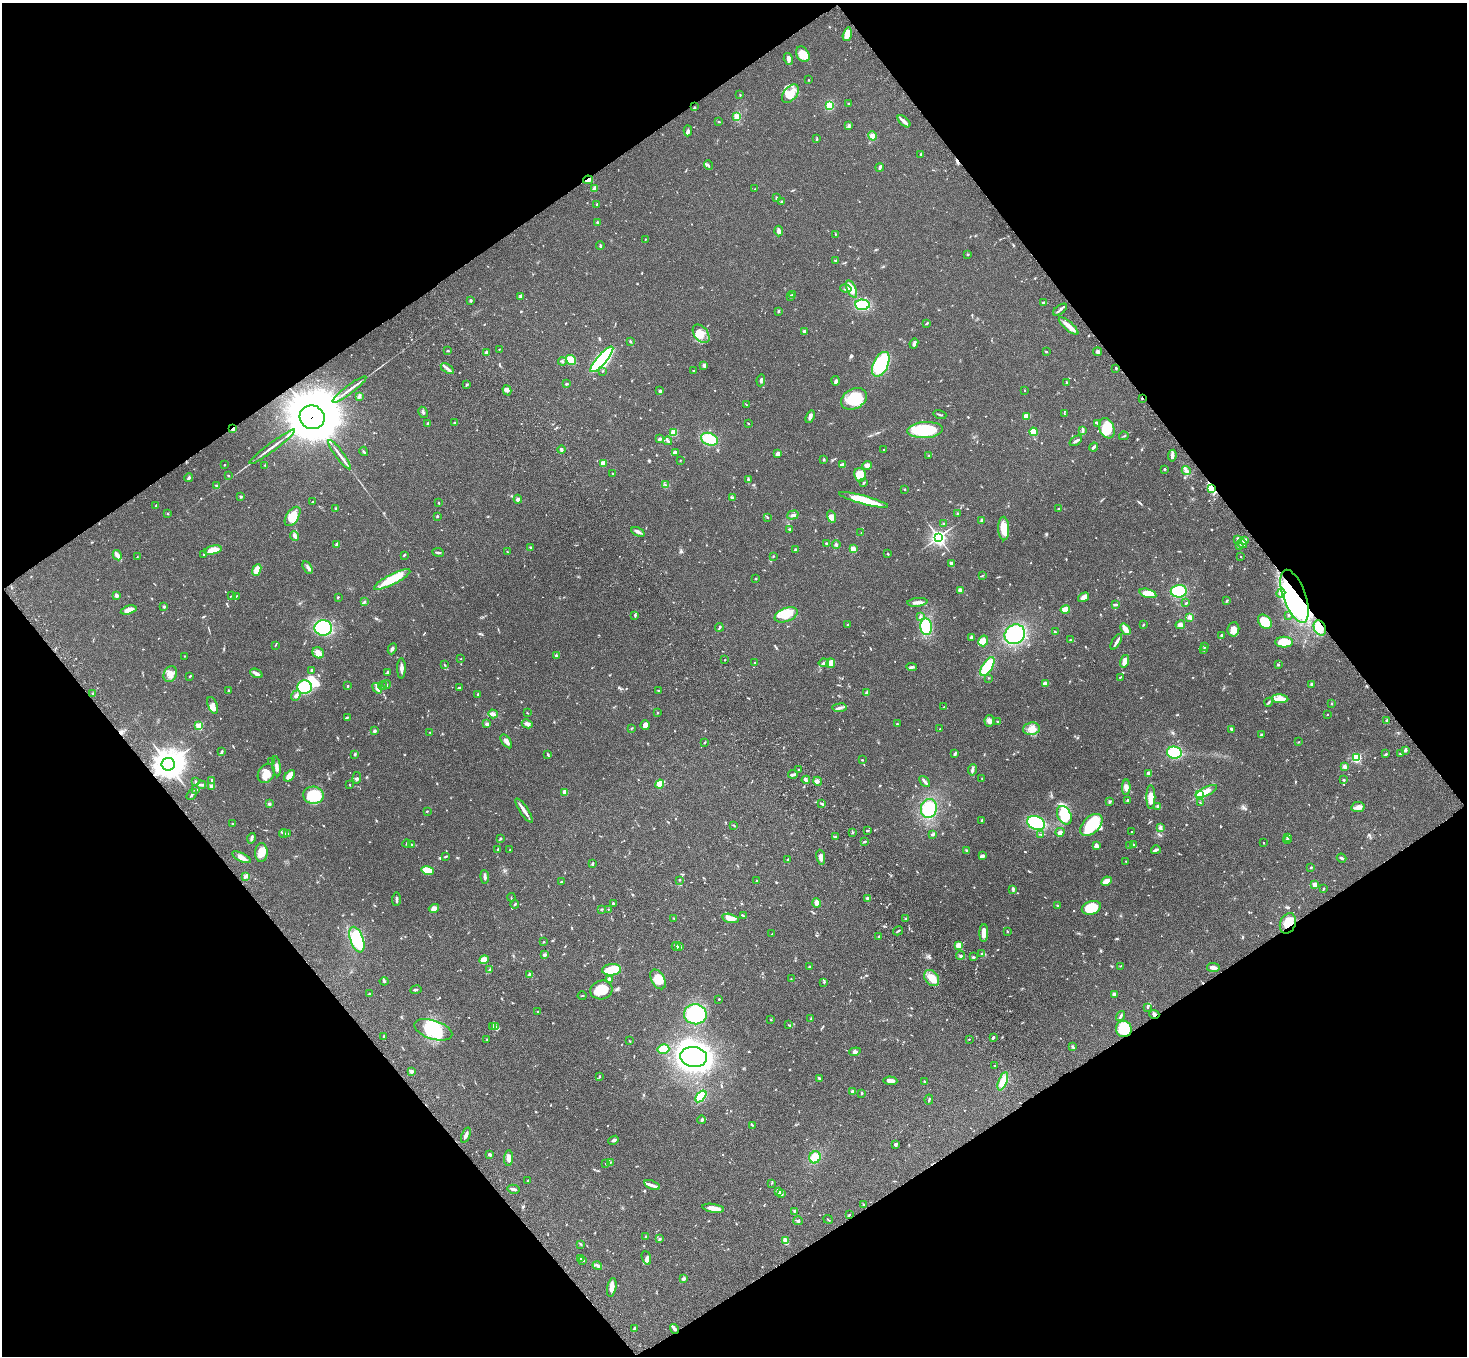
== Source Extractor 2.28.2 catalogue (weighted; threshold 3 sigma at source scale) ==
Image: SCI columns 108-5964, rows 377-5790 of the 6068 x 6028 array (HDU 1 of 3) = the unmasked area's bounding box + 8 px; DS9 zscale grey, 4 x 4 block average (1 PNG px = mean of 4 x 4 image px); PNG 1469 x 1358 px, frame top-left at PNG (2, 3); each listed source drawn as its Kron ellipse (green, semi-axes under 4 px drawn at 4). Shown black and unused: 49% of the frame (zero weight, under 3 of 4 exposures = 6% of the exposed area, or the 3 px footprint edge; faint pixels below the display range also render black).
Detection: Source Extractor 2.28.2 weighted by HDU 2 'WHT'. Background 0.0472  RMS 0.0054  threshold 0.0241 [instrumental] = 3 sigma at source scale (4.5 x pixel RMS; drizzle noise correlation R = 1.50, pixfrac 1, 0.05/0.05 arcsec/px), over >= 5 px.
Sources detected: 912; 2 too faint to see at this stretch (4 x 4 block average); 9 inside a brighter object's white glare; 6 cosmic-ray / hot-pixel residue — neither listed nor drawn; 26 coinciding with a brighter row at this scale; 47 inside a brighter listed object's ellipse — not listed separately; of the other 822, all 500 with FLUX_AUTO >= 1.77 (the completeness limit of this list) listed and drawn (322 fainter detections not listed), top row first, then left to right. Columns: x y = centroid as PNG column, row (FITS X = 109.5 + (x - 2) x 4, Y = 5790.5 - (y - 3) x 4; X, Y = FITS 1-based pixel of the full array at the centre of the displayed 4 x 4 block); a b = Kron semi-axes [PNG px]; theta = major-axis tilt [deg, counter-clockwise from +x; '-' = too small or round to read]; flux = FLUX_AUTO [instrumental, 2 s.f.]
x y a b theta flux
847 34 7 3 75 40
803 54 8 6 -58 42
788 59 6 3 -74 11
809 80 2 2 - 2.6
790 94 10 6 50 44
740 95 2 2 - 2
849 104 2 2 - 2.5
830 105 4 3 - 50
694 107 2 2 - 1.8
737 116 2 2 - 110
904 121 8 3 -42 16
719 122 3 2 - 2.2
849 126 3 3 - 4
688 131 5 3 - 8.1
872 136 4 4 - 16
817 138 4 2 - 1.8
921 154 2 2 - 5.4
708 165 5 2 - 4.2
880 167 4 2 - 6.9
588 180 5 3 - 8.5
595 188 4 2 - 16
755 189 3 2 - 2.4
776 198 3 2 - 4.6
781 202 2 2 - 3.3
597 205 2 2 - 1.9
597 222 2 2 - 3.4
779 231 5 3 - 9.5
835 234 2 2 - 1.9
645 239 2 2 - 1.9
600 245 4 2 - 3.6
968 254 2 2 - 2.1
836 261 3 2 - 3.6
846 288 6 2 -13 5.5
851 289 9 4 -66 36
793 294 4 2 - 2.2
521 296 3 3 - 11
791 296 3 2 - 6.5
470 301 3 2 - 3.9
1044 302 3 3 - 3.6
862 305 7 5 -3 97
1060 310 8 2 37 7.3
778 311 3 2 - 2.8
927 323 4 2 - 2.3
1069 326 12 3 -41 31
804 331 2 2 - 23
701 334 10 6 -52 32
630 341 3 2 - 2.1
914 343 5 4 - 8.7
499 349 2 2 - 2.2
448 351 3 2 - 4.8
486 352 4 2 - 4.2
1046 352 3 2 - 2.4
1097 352 4 3 - 6.6
602 359 16 5 49 420
571 360 5 4 - 64
562 361 4 3 - 5
881 364 13 7 65 240
704 365 3 3 - 8.7
1116 368 2 2 - 4.1
447 369 7 3 -33 9.5
602 371 3 2 - 2
694 371 3 2 - 1.9
761 380 6 2 83 8.3
836 381 5 3 - 6.6
1066 382 3 2 - 2.1
566 384 4 2 - 4.2
466 385 3 2 - 2.7
349 390 21 2 37 22
507 390 5 3 - 7
1024 390 2 2 - 3
660 391 2 2 - 19
359 396 4 2 - 4.7
1142 398 2 2 - 3.3
854 399 14 10 27 110
747 405 3 2 - 2.1
423 412 6 2 -61 4.5
1064 414 3 2 - 2
940 415 6 2 -16 4.5
1026 416 4 3 - 27
312 417 12 11 - 20000
810 417 6 3 70 9.9
455 423 3 2 - 3.5
1098 423 4 3 - 5.6
428 424 3 3 - 5.8
748 424 3 2 - 2
233 428 2 2 - 46
1107 428 10 7 -68 49
925 430 18 8 3 160
1083 431 4 2 - 4
1034 432 4 4 - 40
674 433 4 4 - 23
1124 436 4 2 - 2.3
660 439 2 2 - 12
709 439 9 6 -22 77
668 441 4 2 - 6.1
1076 441 7 2 35 7.3
272 447 28 2 37 22
1094 447 5 2 - 8
561 450 4 2 - 4.8
883 450 2 2 - 7.1
364 451 5 2 - 3.5
675 452 3 3 - 5.7
778 454 3 3 - 15
340 455 18 2 -53 17
929 455 2 2 - 1.8
1172 456 6 3 81 12
824 459 3 2 - 3.8
680 460 3 2 - 1.8
603 463 2 2 - 84
224 465 2 2 - 2.2
265 465 2 2 - 2.1
842 465 4 2 - 14
867 465 5 4 - 8.1
1164 469 3 2 - 4.2
1186 471 5 3 - 9.2
613 473 2 2 - 2.2
228 475 2 2 - 2.5
860 475 7 6 - 43
189 478 4 2 - 6.8
748 480 4 2 - 4.9
864 483 3 2 - 3.1
665 485 4 2 - 3.1
217 486 4 2 - 3
1211 488 4 3 - 10
905 489 2 2 - 2.4
241 497 2 2 - 14
732 498 4 3 - 4.7
518 499 4 4 - 7.3
863 500 25 4 -15 100
312 502 3 2 - 2.3
438 503 3 2 - 1.8
156 505 3 2 - 1.8
335 508 2 2 - 2.9
1059 509 2 2 - 2.1
167 513 2 2 - 2
958 513 2 2 - 2.6
793 515 6 2 17 7.4
293 516 11 6 56 53
437 516 2 2 - 3.8
768 517 2 2 - 1.9
831 517 6 4 -71 23
981 520 3 2 - 8.3
943 523 2 2 - 1.8
1004 528 12 5 -89 51
790 529 3 2 - 3.3
638 532 7 3 -26 9.4
861 533 2 2 - 1.8
295 536 5 3 - 7.5
938 537 3 3 - 1100
1238 539 3 2 - 7.3
1245 540 3 2 - 4.5
826 543 3 2 - 2.8
1242 543 5 3 - 7.4
337 544 4 2 - 6.7
836 544 4 2 - 4.8
1239 546 3 2 - 3.5
531 548 3 2 - 4.3
796 549 3 2 - 4.8
853 549 2 2 - 120
213 550 9 4 12 45
438 552 6 2 -8 4.4
507 552 2 2 - 2
204 554 3 2 - 3.3
888 554 3 2 - 2.8
117 555 5 3 - 18
404 555 3 2 - 2.5
773 556 3 2 - 1.8
1241 556 2 2 - 2.3
137 557 3 2 - 2
951 564 4 3 - 11
307 567 7 3 -59 8.4
257 570 6 4 66 25
982 575 3 2 - 2.1
392 579 20 5 27 95
755 579 2 2 - 2.4
960 590 4 2 - 13
1179 591 8 6 1 130
1148 593 9 4 -15 37
1281 593 5 3 - 8.7
116 595 4 3 - 5.5
232 596 2 2 - 2.5
236 596 3 2 - 2.5
1295 596 28 11 -70 210
338 597 3 2 - 2.3
1084 597 6 4 34 18
1227 601 3 2 - 3.7
364 602 3 2 - 2.8
917 602 10 3 6 15
1186 603 3 2 - 3.5
1116 604 3 2 - 4.4
164 607 2 2 - 14
1065 609 5 3 - 26
129 610 8 3 15 35
635 615 2 2 - 2.4
786 615 12 6 22 61
1288 615 2 2 - 2.1
920 617 3 3 - 4.7
1190 617 4 3 - 5.8
1265 622 8 6 -46 92
1144 624 3 2 - 2.4
847 625 2 2 - 6.3
1180 625 5 4 - 8.8
719 627 4 2 - 3.5
926 627 8 6 -83 110
323 628 8 8 - 190
1320 628 8 5 -64 31
1125 629 6 3 -51 30
1233 629 7 6 - 19
1055 632 2 2 - 4.1
1015 634 10 9 - 180
1222 635 2 2 - 7.3
972 637 3 2 - 10
1070 640 2 2 - 7.1
983 641 5 5 - 24
1116 642 9 3 60 9.6
1284 642 9 5 1 65
275 645 2 2 - 2
1204 646 2 2 - 3
392 649 6 3 63 6.8
1204 649 3 2 - 4.2
318 653 6 5 - 24
556 655 2 2 - 4.2
184 656 2 2 - 2.4
461 659 2 2 - 1.8
724 660 2 2 - 2.2
1124 661 6 3 75 35
755 663 2 2 - 2.8
824 663 5 3 - 6.8
831 663 5 3 - 29
445 665 4 2 - 2.4
1278 665 3 2 - 3.6
912 667 5 3 - 6
987 667 11 5 57 98
401 668 10 3 89 14
311 670 2 2 - 4.5
388 672 4 2 - 3.8
256 673 7 2 -26 13
170 674 8 6 66 28
190 676 3 2 - 3.2
1120 677 3 2 - 2.2
989 678 2 2 - 1.9
1045 683 3 2 - 32
386 684 4 2 - 3.5
1312 684 3 3 - 4.9
348 686 2 2 - 8
382 686 4 2 - 4.5
305 687 7 7 - 180
460 687 3 2 - 3.2
377 688 6 4 -54 8.8
658 690 2 2 - 2
228 691 3 2 - 2.3
92 693 2 2 - 5.4
867 693 4 2 - 13
478 694 3 2 - 4.6
296 696 5 3 - 10
1280 699 8 4 -4 31
1269 702 4 2 - 3.7
1332 704 2 2 - 2.5
213 705 9 4 -68 15
944 707 4 2 - 3.1
840 708 7 3 6 7.9
658 712 2 2 - 2
527 713 2 2 - 2
493 714 5 3 - 9.4
1327 714 2 2 - 3.2
347 718 3 2 - 2.7
1387 720 3 2 - 3.7
989 721 6 5 - 15
997 722 2 2 - 1.9
487 724 2 2 - 17
527 724 5 3 - 11
897 724 2 2 - 1.9
645 725 5 4 - 15
199 726 2 2 - 130
632 728 3 2 - 2
940 729 2 2 - 2.5
1031 729 8 6 7 23
1232 729 3 2 - 11
374 731 4 2 - 4.3
430 732 2 2 - 1.8
1261 735 2 2 - 4.5
506 741 8 3 -55 14
705 742 3 2 - 1.8
1298 742 2 2 - 1.8
1405 750 4 2 - 5.4
222 752 3 2 - 2.9
1174 753 7 6 - 190
355 754 3 2 - 4.3
955 754 4 2 - 5.5
1386 754 3 2 - 2.5
1400 754 3 2 - 2.1
548 755 4 2 - 3.8
1356 758 2 2 - 340
862 760 2 2 - 2.3
272 761 4 2 - 4.8
168 764 6 6 - 3800
276 766 10 2 -81 17
1345 767 4 4 - 8.6
798 769 2 2 - 1.9
972 770 6 2 81 9.8
1148 773 3 2 - 9.1
266 774 10 8 60 40
793 774 5 2 - 8.1
290 776 7 3 49 40
357 778 6 3 86 5.5
982 779 2 2 - 2.6
212 780 2 2 - 3.6
806 780 4 3 - 6.5
1344 780 3 2 - 3.6
195 781 2 2 - 2
818 781 4 3 - 6.2
925 782 6 2 -49 6.9
660 784 5 4 - 59
202 785 4 2 - 6.6
350 785 2 2 - 2.4
212 786 3 2 - 17
1126 787 8 4 88 13
196 789 2 2 - 2.3
1206 791 11 4 27 31
565 792 2 2 - 69
1200 794 2 2 - 440
192 795 6 2 53 5.9
313 795 10 8 -6 110
1151 797 12 4 90 32
1128 800 3 3 - 4.3
1109 802 4 2 - 3.7
1200 803 3 2 - 2.2
269 804 2 2 - 5.9
822 804 4 2 - 3.7
1158 806 3 3 - 4.7
1358 807 7 5 10 14
929 808 9 8 - 100
427 811 2 2 - 2.6
524 811 14 2 -56 21
1064 815 10 6 -63 84
982 820 2 2 - 8.6
1036 823 9 6 -23 250
232 824 2 2 - 4.4
733 825 3 2 - 2.5
1091 825 13 8 46 210
1160 827 3 2 - 8
867 830 3 2 - 3.3
852 832 3 2 - 3.8
1060 832 4 3 - 13
1132 832 2 2 - 2.2
287 833 2 2 - 3.3
283 834 4 3 - 6.2
1040 834 4 2 - 2.6
933 835 4 2 - 3.5
836 836 3 2 - 4.2
1287 837 3 2 - 2.7
251 838 5 2 - 6.8
500 838 2 2 - 5.9
1287 840 4 2 - 3.7
865 842 3 2 - 3.1
1263 843 2 2 - 2.8
407 844 4 2 - 2.5
412 844 3 2 - 2.3
1133 845 4 2 - 5.7
1096 846 4 3 - 9.8
1129 846 2 2 - 2.2
498 849 4 2 - 4.8
510 850 2 2 - 1.9
1156 850 5 2 - 10
966 851 2 2 - 2.4
261 853 9 6 87 30
446 856 4 2 - 3.3
982 856 4 3 - 10
242 857 10 3 -26 22
821 857 7 4 -79 13
1342 858 5 2 - 5.3
787 860 3 2 - 1.8
1126 862 3 2 - 2.2
592 864 4 2 - 3.7
1311 868 2 2 - 3.2
428 871 6 4 -16 57
246 876 3 2 - 4.7
485 877 7 2 -85 9
679 880 2 2 - 1.9
756 881 2 2 - 2
1107 881 5 3 - 34
561 882 3 2 - 1.9
1315 885 2 2 - 22
1013 889 4 2 - 3.8
1323 889 3 2 - 2.7
511 897 4 2 - 1.9
868 898 3 3 - 6.7
396 899 7 2 88 5.9
817 903 4 3 - 22
515 904 4 2 - 2.7
613 904 2 2 - 6.2
1057 906 3 2 - 2.3
434 908 5 3 - 17
1091 908 10 6 18 77
601 909 3 2 - 2
608 909 2 2 - 1.8
743 915 3 2 - 2
674 918 3 2 - 2.7
730 918 8 4 -13 29
906 919 3 2 - 5.7
1288 923 10 7 67 51
898 931 5 2 - 3.7
1007 931 3 2 - 2
984 933 9 4 89 31
772 934 2 2 - 2.3
879 936 2 2 - 2.3
357 940 13 6 -71 170
544 942 2 2 - 2.1
676 946 4 2 - 7.9
959 946 4 3 - 30
679 947 3 3 - 4.7
981 954 3 2 - 3.2
544 955 4 3 - 4.6
961 955 4 2 - 5
973 957 3 3 - 3.5
484 960 5 4 - 24
1120 966 3 2 - 2.2
809 967 4 2 - 1.9
1213 967 6 2 -6 15
490 970 3 3 - 4.4
612 970 9 5 5 81
530 975 4 3 - 11
932 978 9 6 -53 38
609 979 2 2 - 39
658 979 11 6 -61 48
791 979 2 2 - 2.9
384 981 4 2 - 4.3
824 982 3 2 - 2.3
416 989 6 2 11 5
601 990 11 9 13 74
370 994 3 2 - 2.9
1114 994 4 3 - 4.9
582 996 4 2 - 2.1
719 999 2 2 - 2.9
1147 1007 3 2 - 1.9
538 1012 2 2 - 5
695 1014 11 10 - 270
1154 1014 5 3 - 8.4
1121 1016 5 2 - 5.6
811 1019 3 2 - 2.3
771 1020 2 2 - 1.9
789 1025 3 2 - 2.4
492 1026 3 2 - 2.9
496 1027 2 2 - 2.4
1124 1029 8 8 - 99
433 1030 19 9 -18 140
384 1036 2 2 - 3.1
993 1037 3 2 - 6.1
487 1039 2 2 - 1.8
969 1039 2 2 - 1.8
629 1041 3 2 - 2.2
1073 1046 3 2 - 2.7
663 1049 6 4 15 47
855 1052 6 3 18 6.9
694 1057 13 10 -7 830
995 1065 2 2 - 1.8
412 1071 3 3 - 7
599 1076 3 2 - 2
819 1078 2 2 - 6.6
890 1081 7 3 -3 17
924 1081 2 2 - 2.1
1003 1081 10 4 69 43
853 1092 2 2 - 40
862 1093 2 2 - 2.9
701 1096 7 3 50 110
929 1099 5 2 - 3.3
702 1120 4 3 - 4.5
752 1125 3 2 - 2.6
466 1135 8 2 68 11
614 1140 5 2 - 7.8
895 1144 3 2 - 7.3
490 1155 3 3 - 4.9
815 1157 6 5 - 40
509 1158 8 4 87 16
610 1162 2 2 - 2.6
605 1163 2 2 - 2.1
528 1181 2 2 - 4
772 1183 2 2 - 1.9
652 1185 8 3 -19 12
514 1189 6 2 -13 7
778 1191 3 2 - 16
782 1194 3 2 - 4.6
864 1205 2 2 - 2.7
713 1208 11 3 -9 38
794 1211 2 2 - 3.3
849 1215 3 2 - 2.6
828 1219 5 2 - 2
798 1221 5 2 - 4.2
645 1237 2 2 - 2.1
660 1239 3 2 - 2.5
785 1241 4 3 - 25
581 1244 3 2 - 2.6
646 1258 7 4 -69 10
581 1259 3 2 - 2.2
583 1261 4 2 - 4
597 1266 5 3 - 5.6
684 1279 4 3 - 6
612 1287 10 4 79 19
634 1329 4 2 - 5.9
675 1329 5 2 - 12
Overlapping masked pixels (flux is a lower limit): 12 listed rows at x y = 588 180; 1142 398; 312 417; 233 428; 1211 488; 1295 596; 1320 628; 168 764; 1288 923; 1154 1014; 1124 1029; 675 1329
Diffuse or blended objects may show on this block-average render without a row.